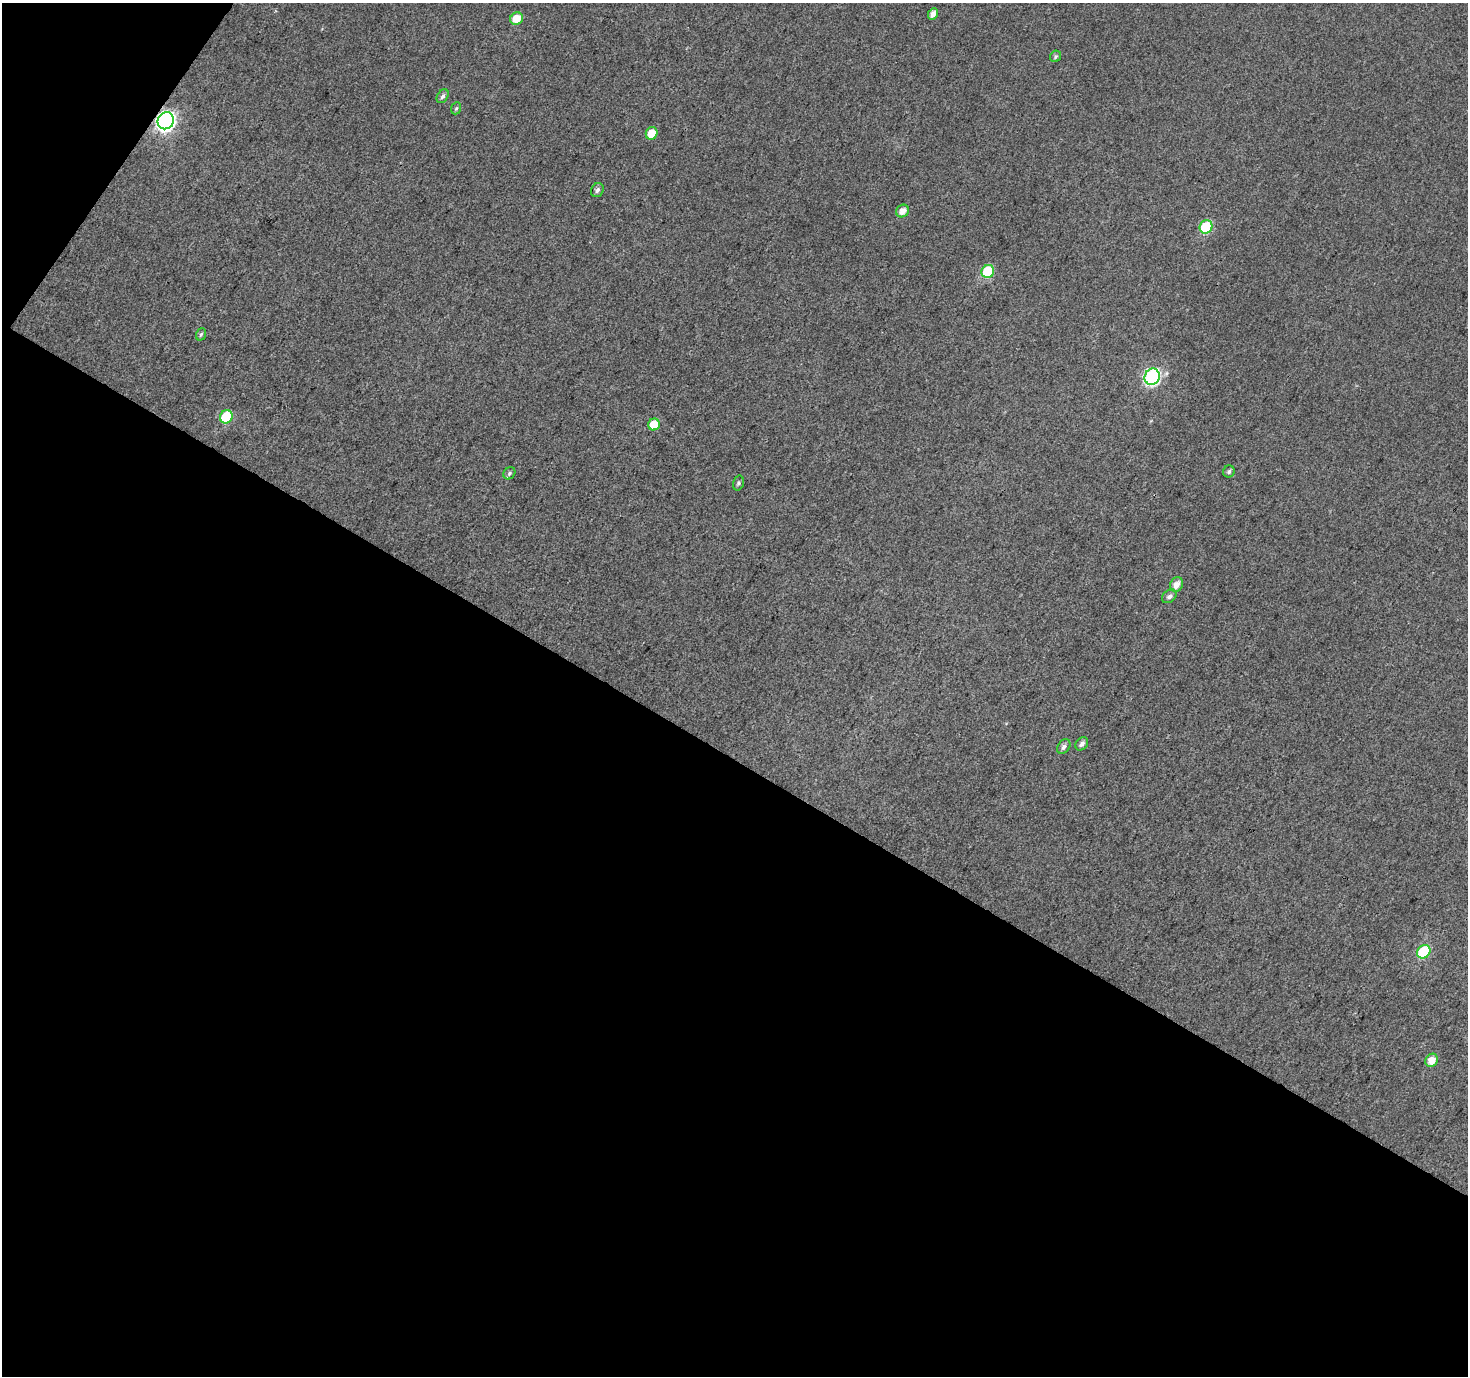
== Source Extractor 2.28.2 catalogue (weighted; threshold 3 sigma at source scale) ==
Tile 3 of 2 x 2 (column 1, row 2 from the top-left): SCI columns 2-1467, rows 119-1492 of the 2934 x 2965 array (HDU 1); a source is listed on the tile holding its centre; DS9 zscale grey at full resolution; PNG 1470 x 1378 px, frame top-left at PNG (2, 3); each listed source drawn as its Kron ellipse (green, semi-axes under 4 px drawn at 4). Shown black and unused: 47% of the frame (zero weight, under 3 of 4 exposures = <1% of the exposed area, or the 3 px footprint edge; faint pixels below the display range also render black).
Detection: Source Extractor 2.28.2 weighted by HDU 2 'WHT'; one run over the whole footprint, this tile lists its part. Background 0.0154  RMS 0.011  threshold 0.05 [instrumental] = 3 sigma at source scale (4.5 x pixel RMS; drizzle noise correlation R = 1.50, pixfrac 1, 0.0396/0.0396 arcsec/px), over >= 5 px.
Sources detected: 24; all 24 listed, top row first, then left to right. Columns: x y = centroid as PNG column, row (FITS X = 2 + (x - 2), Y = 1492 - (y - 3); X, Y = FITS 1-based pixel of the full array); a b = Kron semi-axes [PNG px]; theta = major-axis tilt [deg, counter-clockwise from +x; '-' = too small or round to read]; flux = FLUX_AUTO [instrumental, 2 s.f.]
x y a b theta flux
933 14 6 4 61 6.7
517 19 7 6 - 18
1056 56 6 5 - 2.2
443 96 7 5 56 3.2
456 108 6 5 - 1.7
166 121 9 8 - 420
652 133 6 5 - 19
597 190 7 6 - 3.5
903 211 7 6 - 9.1
1206 227 7 6 - 56
988 271 6 6 - 55
201 334 6 5 - 2.1
1152 377 8 7 - 190
226 417 7 6 - 58
654 424 6 5 - 21
1229 471 6 5 - 2.6
509 473 6 5 - 2.1
738 483 7 5 73 2
1176 585 7 6 - 8.7
1169 596 8 6 40 4
1082 744 7 5 50 4.4
1064 747 8 5 54 3.9
1424 952 7 6 - 64
1432 1060 7 6 - 13
Overlapping masked pixels (flux is a lower limit): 1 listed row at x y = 166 121